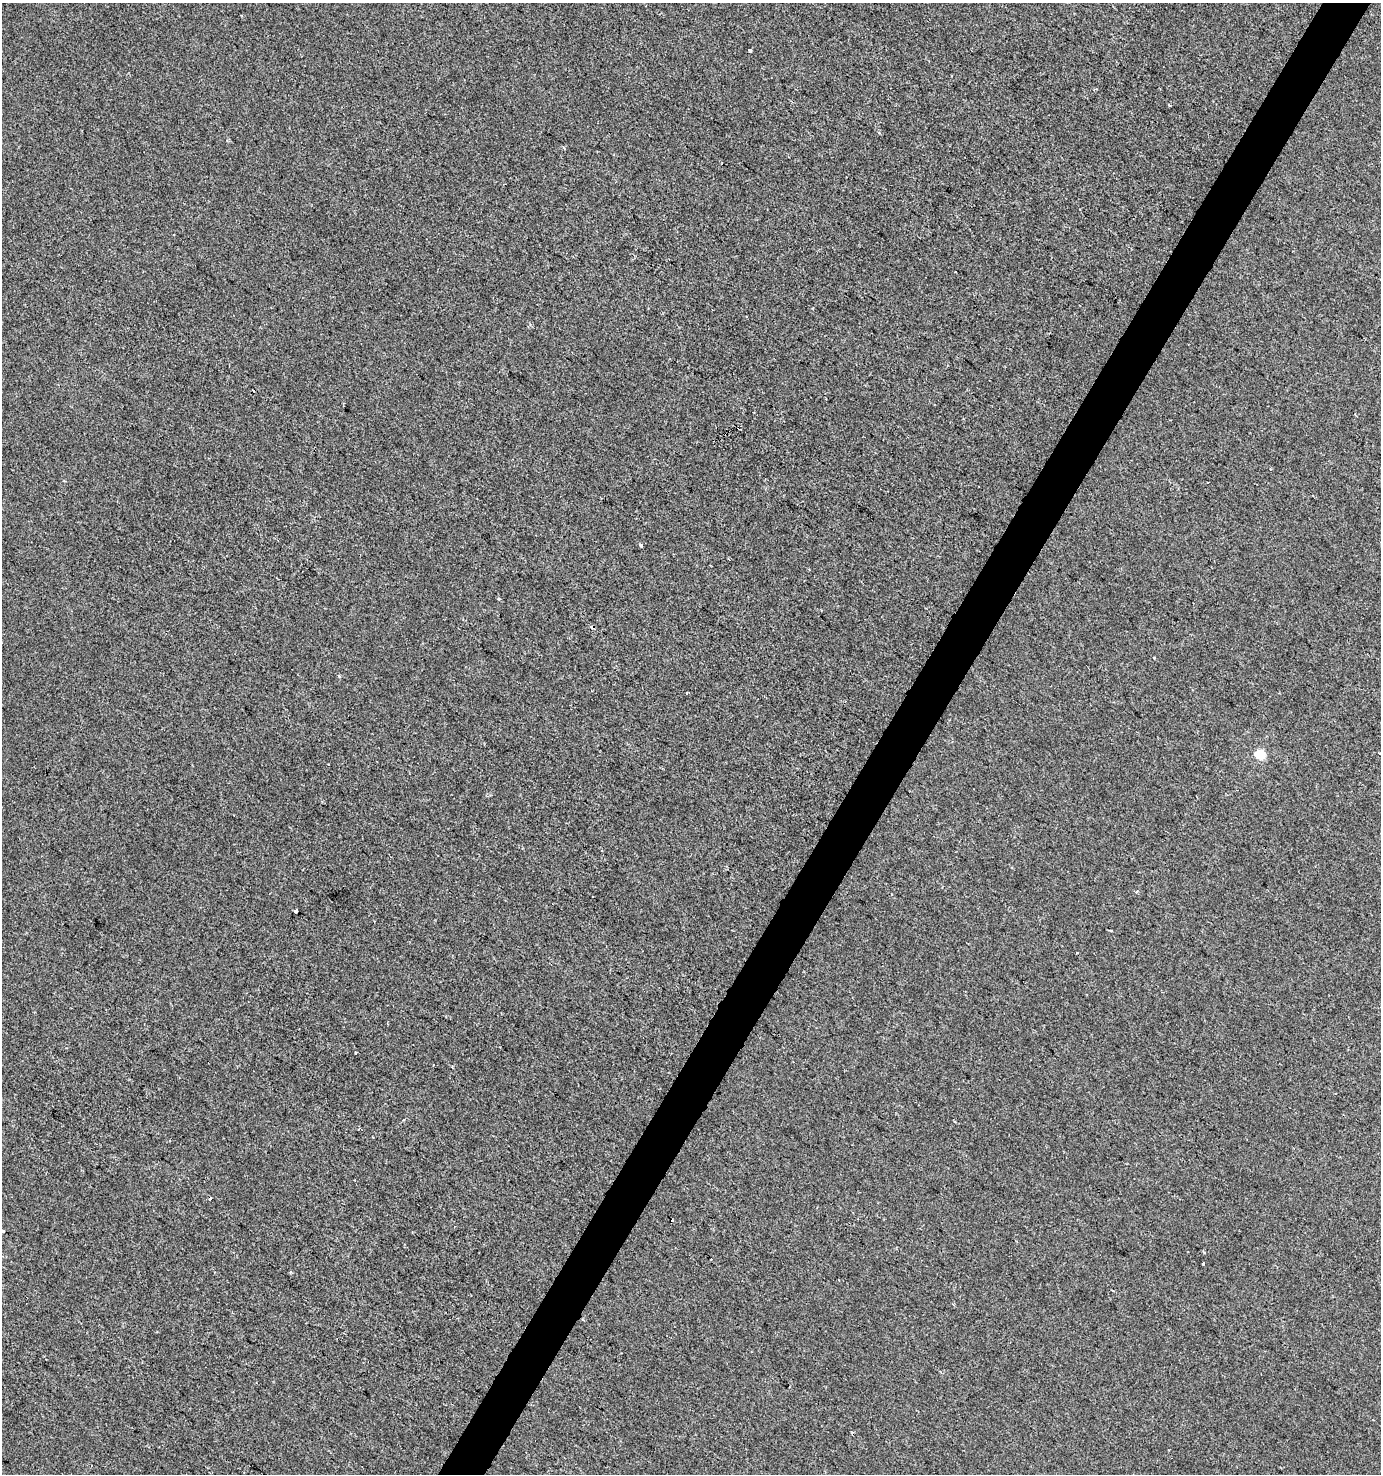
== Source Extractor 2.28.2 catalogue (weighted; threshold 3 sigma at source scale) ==
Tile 10 of 4 x 4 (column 2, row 3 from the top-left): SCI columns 1634-3012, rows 1473-2944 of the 5959 x 5893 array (HDU 1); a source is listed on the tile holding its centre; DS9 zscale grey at full resolution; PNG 1383 x 1476 px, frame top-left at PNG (2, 3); no overlay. Shown black and unused: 3% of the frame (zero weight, under 2 of 3 exposures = <1% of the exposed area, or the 3 px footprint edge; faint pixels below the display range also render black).
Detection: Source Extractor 2.28.2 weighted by HDU 2 'WHT'; one run over the whole footprint, this tile lists its part. Background -2.67e-04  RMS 0.0042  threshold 0.0188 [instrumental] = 3 sigma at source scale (4.5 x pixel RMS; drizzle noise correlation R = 1.50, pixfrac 1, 0.0396/0.0396 arcsec/px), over >= 5 px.
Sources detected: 21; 7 cosmic-ray / hot-pixel residue — not listed; the other 14 listed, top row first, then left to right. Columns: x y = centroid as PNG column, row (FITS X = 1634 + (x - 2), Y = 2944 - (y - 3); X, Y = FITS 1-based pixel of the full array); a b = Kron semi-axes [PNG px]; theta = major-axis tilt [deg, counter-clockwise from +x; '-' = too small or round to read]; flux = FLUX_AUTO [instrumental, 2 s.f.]
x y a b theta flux
750 51 3 3 - 1.8
1169 105 3 3 - 0.51
1271 469 3 2 - 0.51
641 545 3 3 - 1.2
499 599 4 3 - 0.57
1155 658 3 3 - 2
339 676 3 3 - 0.73
687 693 3 2 - 0.53
1260 754 6 5 - 22
1136 892 5 3 - 0.53
296 911 4 3 - 3.4
3 1231 4 3 - 0.57
1203 1263 3 3 - 2.2
290 1272 4 4 - 0.46